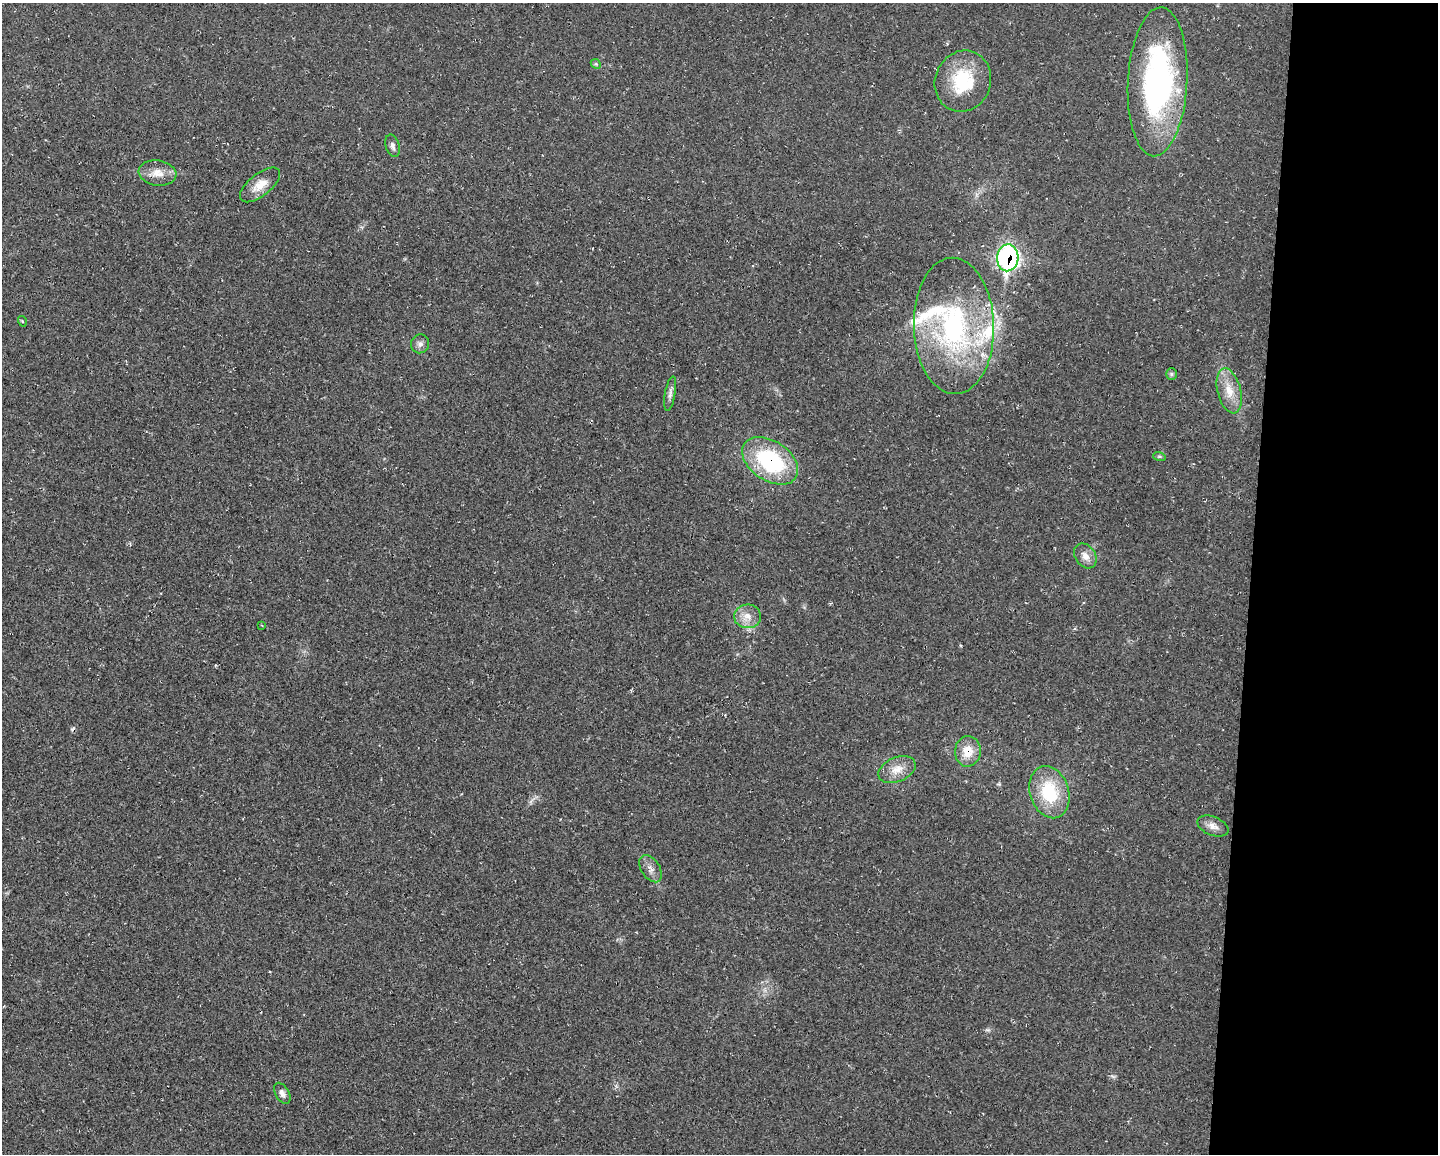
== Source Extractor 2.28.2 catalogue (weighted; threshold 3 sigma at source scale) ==
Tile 9 of 3 x 4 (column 3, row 3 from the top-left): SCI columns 3090-4525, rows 1153-2304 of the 4631 x 4609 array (HDU 1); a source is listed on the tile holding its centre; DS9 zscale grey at full resolution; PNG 1440 x 1156 px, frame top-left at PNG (2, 3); each listed source drawn as its Kron ellipse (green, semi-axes under 4 px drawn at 4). Shown black and unused: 13% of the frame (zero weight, under 2 of 3 exposures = <1% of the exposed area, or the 3 px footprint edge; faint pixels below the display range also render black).
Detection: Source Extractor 2.28.2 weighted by HDU 2 'WHT'; one run over the whole footprint, this tile lists its part. Background 0.0251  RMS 0.0063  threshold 0.0285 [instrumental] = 3 sigma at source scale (4.5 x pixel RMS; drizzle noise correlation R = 1.50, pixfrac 1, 0.05/0.05 arcsec/px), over >= 5 px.
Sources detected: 28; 1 cosmic-ray / hot-pixel residue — neither listed nor drawn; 3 inside a brighter listed object's ellipse — not listed separately; the other 24 listed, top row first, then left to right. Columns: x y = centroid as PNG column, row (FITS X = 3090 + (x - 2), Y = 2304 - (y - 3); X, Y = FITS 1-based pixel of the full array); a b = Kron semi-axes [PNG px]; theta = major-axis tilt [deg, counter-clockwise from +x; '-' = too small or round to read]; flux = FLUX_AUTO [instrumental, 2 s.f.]
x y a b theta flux
596 64 5 4 - 0.83
963 81 31 28 69 35
1158 82 74 29 87 150
392 146 11 7 -74 2.3
157 173 19 12 -8 7.8
260 185 24 11 39 8.9
1008 258 13 10 86 150
22 321 5 3 - 0.54
954 326 68 40 -88 120
420 344 9 9 - 2.7
1171 374 6 5 - 1.2
1229 391 23 11 -76 11
670 394 17 5 80 2.7
1159 456 6 4 -18 0.84
770 461 31 20 -33 62
1085 556 13 10 -54 5
748 616 13 12 - 6.9
262 625 3 3 - 0.65
968 751 15 13 86 10
897 770 19 12 23 8.3
1049 792 27 19 -72 33
1213 826 16 9 -22 4.5
651 869 15 9 -57 4.1
282 1093 11 6 -59 2.9
Overlapping masked pixels (flux is a lower limit): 3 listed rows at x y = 1008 258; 770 461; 968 751